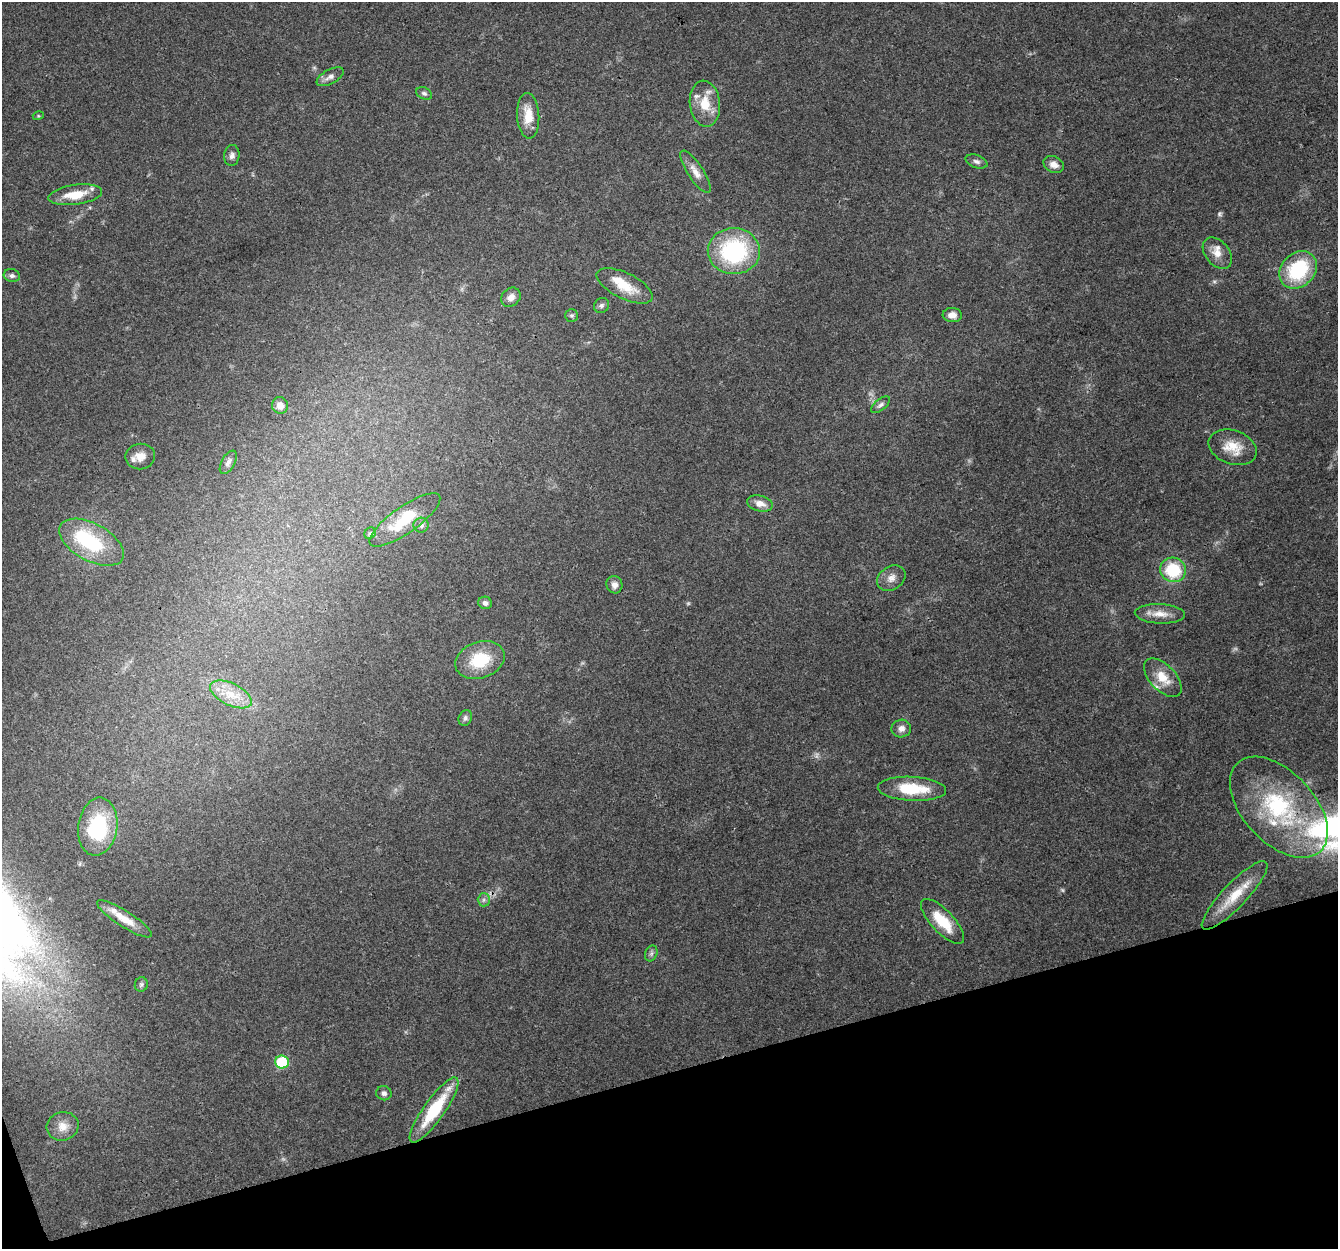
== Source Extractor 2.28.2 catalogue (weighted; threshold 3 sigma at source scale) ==
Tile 14 of 4 x 4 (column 2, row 4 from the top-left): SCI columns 1338-2673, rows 118-1364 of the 5345 x 5167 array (HDU 1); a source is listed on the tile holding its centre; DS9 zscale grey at full resolution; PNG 1340 x 1251 px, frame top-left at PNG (2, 2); each listed source drawn as its Kron ellipse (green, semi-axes under 4 px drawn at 4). Shown black and unused: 14% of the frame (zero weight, under 3 of 4 exposures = <1% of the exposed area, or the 3 px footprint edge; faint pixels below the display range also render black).
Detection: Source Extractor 2.28.2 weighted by HDU 2 'WHT'; one run over the whole footprint, this tile lists its part. Background 0.0796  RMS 0.0052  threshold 0.0236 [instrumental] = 3 sigma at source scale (4.5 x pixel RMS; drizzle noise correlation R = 1.50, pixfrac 1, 0.0396/0.0396 arcsec/px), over >= 5 px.
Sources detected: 62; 4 too faint to see at this stretch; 2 inside a brighter object's white glare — neither listed nor drawn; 4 inside a brighter listed object's ellipse — not listed separately; the other 52 listed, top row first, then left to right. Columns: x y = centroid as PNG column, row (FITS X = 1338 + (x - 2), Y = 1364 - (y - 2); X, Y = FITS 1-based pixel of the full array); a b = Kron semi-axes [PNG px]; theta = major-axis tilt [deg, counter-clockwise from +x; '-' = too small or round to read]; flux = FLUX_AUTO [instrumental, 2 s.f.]
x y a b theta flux
330 77 15 7 28 3
424 93 8 5 -25 1.3
705 104 23 15 -83 13
38 116 5 3 - 0.54
528 116 23 11 -86 11
232 155 10 7 84 2.2
976 161 11 6 -19 1.9
1054 165 11 8 -24 3.7
695 172 25 8 -57 5.1
75 195 27 10 8 13
734 251 26 23 -1 61
1217 253 18 12 -51 6.1
1298 270 21 16 45 37
12 276 8 6 -11 1.7
625 286 30 13 -26 12
511 297 10 8 45 3.9
602 305 8 7 - 1.4
571 315 6 6 - 1.1
952 315 9 7 -5 3.5
280 405 8 8 - 3.6
880 405 11 5 38 1.7
1233 447 25 17 -20 11
140 456 15 13 8 5.5
228 462 13 6 61 2.2
760 503 13 7 -14 4.4
405 520 42 13 35 17
421 525 7 7 - 1.9
370 533 6 5 - 0.88
92 542 35 18 -28 33
1173 570 13 12 - 25
891 578 15 11 33 4.5
614 585 9 8 - 2.7
485 603 7 6 - 2
1160 614 25 9 -2 6.7
480 660 25 18 20 21
1163 678 24 13 -46 10
231 694 22 11 -26 9.7
465 718 8 6 66 1.4
901 729 10 9 - 3
912 789 34 12 -3 21
1279 807 60 35 -47 65
98 827 29 19 82 38
1235 895 46 12 46 16
484 900 6 6 - 1.3
124 919 32 8 -32 8.9
942 921 29 11 -46 16
651 953 8 6 70 1.3
141 984 7 6 - 1.2
282 1062 7 6 - 31
384 1093 8 7 - 2
434 1110 39 10 55 29
63 1126 16 14 15 6.1